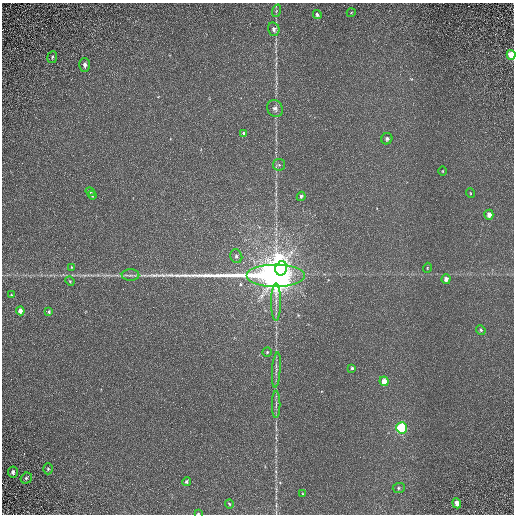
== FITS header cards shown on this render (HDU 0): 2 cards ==
NAXIS1  =                  512 / Required FITS header
NAXIS2  =                  512 / Required FITS header

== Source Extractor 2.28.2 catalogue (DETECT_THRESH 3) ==
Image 512 x 512 px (HDU 0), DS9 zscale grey, 1 PNG px = 1 image px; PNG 516 x 516 px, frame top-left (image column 1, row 512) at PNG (2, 3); each listed source drawn as its Kron ellipse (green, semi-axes under 4 px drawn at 4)
Background -0.181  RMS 0.87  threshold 2.61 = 3 sigma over >= 5 px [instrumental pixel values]
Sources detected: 45; all 45 listed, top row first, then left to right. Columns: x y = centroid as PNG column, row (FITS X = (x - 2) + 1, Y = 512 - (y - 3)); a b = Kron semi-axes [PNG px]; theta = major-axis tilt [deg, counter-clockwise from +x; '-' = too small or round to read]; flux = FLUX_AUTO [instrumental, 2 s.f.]
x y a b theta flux
276 11 6 4 72 77
351 13 4 3 - 40
317 15 5 4 - 160
274 29 7 5 -76 220
511 55 5 4 - 1500
52 57 6 5 - 97
85 65 7 5 -89 200
275 108 9 7 -59 210
243 133 4 3 - 100
387 139 6 5 - 140
279 165 6 5 - 99
443 171 5 3 - 54
90 192 5 4 - 71
470 193 5 3 - 52
92 195 4 4 - 120
301 196 4 4 - 100
489 215 5 4 - 380
236 256 7 6 - 160
72 267 4 3 - 64
281 268 7 5 75 5100
427 268 5 3 - 51
130 275 9 5 0 140
276 275 29 11 0 150000
446 279 5 4 - 350
70 281 5 4 - 59
11 295 4 2 - 43
276 302 18 5 -90 360
20 311 4 4 - 380
49 312 4 3 - 110
481 330 5 4 - 85
267 352 4 4 - 78
352 368 3 3 - 90
276 370 18 3 85 240
384 381 5 4 - 590
276 404 13 2 90 170
401 428 5 5 - 4600
48 469 5 4 - 97
13 472 5 5 - 200
26 478 6 5 - 140
187 482 4 4 - 130
399 488 6 5 - 110
302 494 3 2 - 47
457 503 5 4 - 480
229 504 4 3 - 60
198 514 3 2 - 47
At the frame edge (FLAGS 8, measured only in part): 2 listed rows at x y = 511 55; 198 514